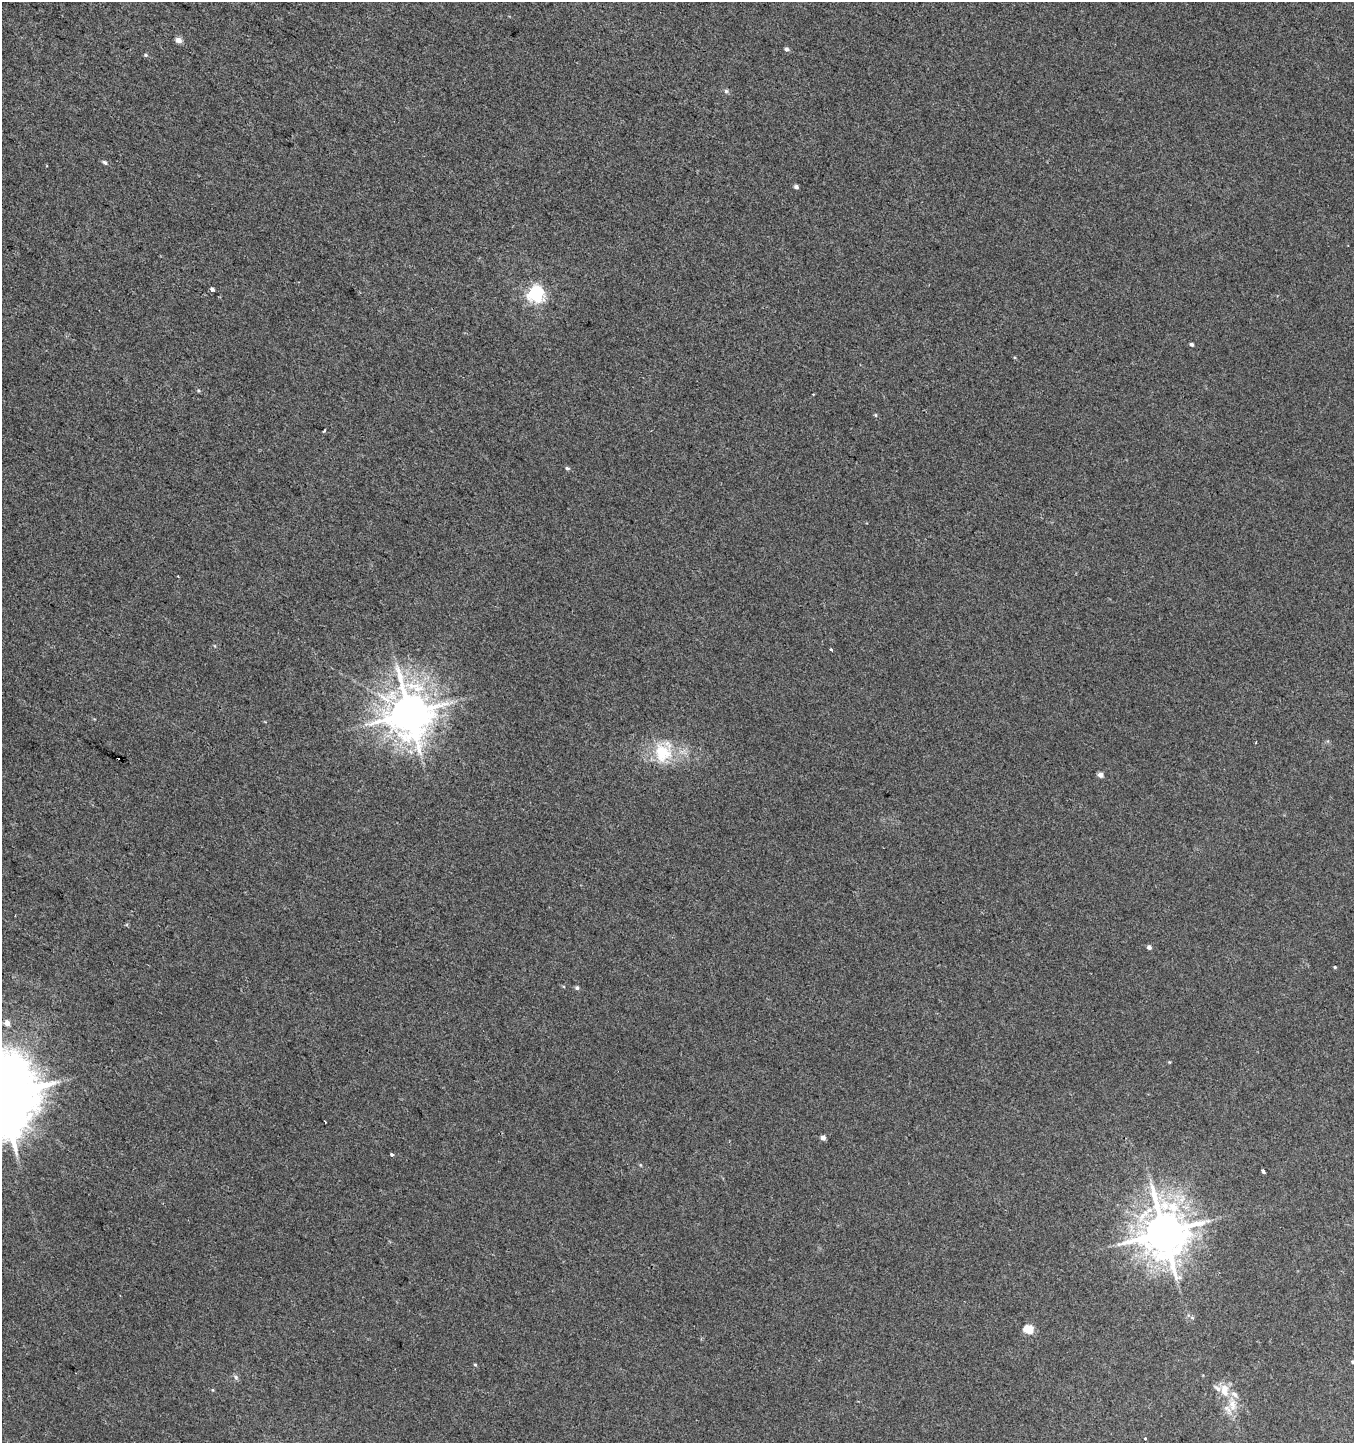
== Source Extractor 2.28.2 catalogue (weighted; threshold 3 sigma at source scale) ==
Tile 11 of 4 x 4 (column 3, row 3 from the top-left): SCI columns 2967-4318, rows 1443-2883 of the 5867 x 5772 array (HDU 1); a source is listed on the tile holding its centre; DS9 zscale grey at full resolution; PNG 1356 x 1445 px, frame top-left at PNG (2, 2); no overlay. Shown black and unused: <1% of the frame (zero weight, under 2 of 3 exposures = <1% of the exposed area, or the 3 px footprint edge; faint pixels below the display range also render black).
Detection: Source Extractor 2.28.2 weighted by HDU 2 'WHT'; one run over the whole footprint, this tile lists its part. Background 0.00459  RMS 0.0059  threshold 0.0265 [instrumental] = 3 sigma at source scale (4.5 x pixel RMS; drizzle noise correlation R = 1.50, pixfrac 1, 0.0396/0.0396 arcsec/px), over >= 5 px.
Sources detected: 40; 1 inside a brighter object's white glare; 3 cosmic-ray / hot-pixel residue — not listed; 3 inside a brighter listed object's ellipse — not listed separately; the other 33 listed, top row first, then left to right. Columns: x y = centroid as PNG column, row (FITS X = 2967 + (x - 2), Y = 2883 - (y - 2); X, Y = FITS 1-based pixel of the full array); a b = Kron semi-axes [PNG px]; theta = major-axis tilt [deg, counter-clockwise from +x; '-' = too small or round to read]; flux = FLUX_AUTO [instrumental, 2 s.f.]
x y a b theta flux
178 40 7 6 - 3.1
786 49 6 5 - 1.5
146 55 5 4 - 0.8
726 91 6 5 - 1.1
105 162 7 5 -43 1.2
796 187 5 5 - 1.3
212 290 4 4 - 1.8
536 294 6 6 - 180
1191 344 4 4 - 1.5
876 415 5 3 - 0.6
324 430 3 2 - 0.82
567 468 5 4 - 1.1
831 650 3 3 - 1.7
410 713 13 10 -70 2100
663 752 29 25 69 26
1100 775 5 4 - 3.9
1149 947 4 4 - 2.1
1335 967 3 3 - 0.64
577 988 5 5 - 1.2
7 1023 5 5 - 5
325 1121 3 2 - 0.5
823 1138 4 4 - 3.4
392 1154 5 3 - 0.85
640 1165 5 3 - 0.58
1263 1171 4 3 - 1.7
1164 1232 14 13 - 2500
1192 1318 6 3 -21 0.8
1028 1329 5 5 - 27
1352 1362 5 3 - 0.56
475 1365 4 4 - 0.68
236 1377 7 5 -47 1.3
1224 1390 20 12 -83 9.2
1145 1438 3 3 - 0.51